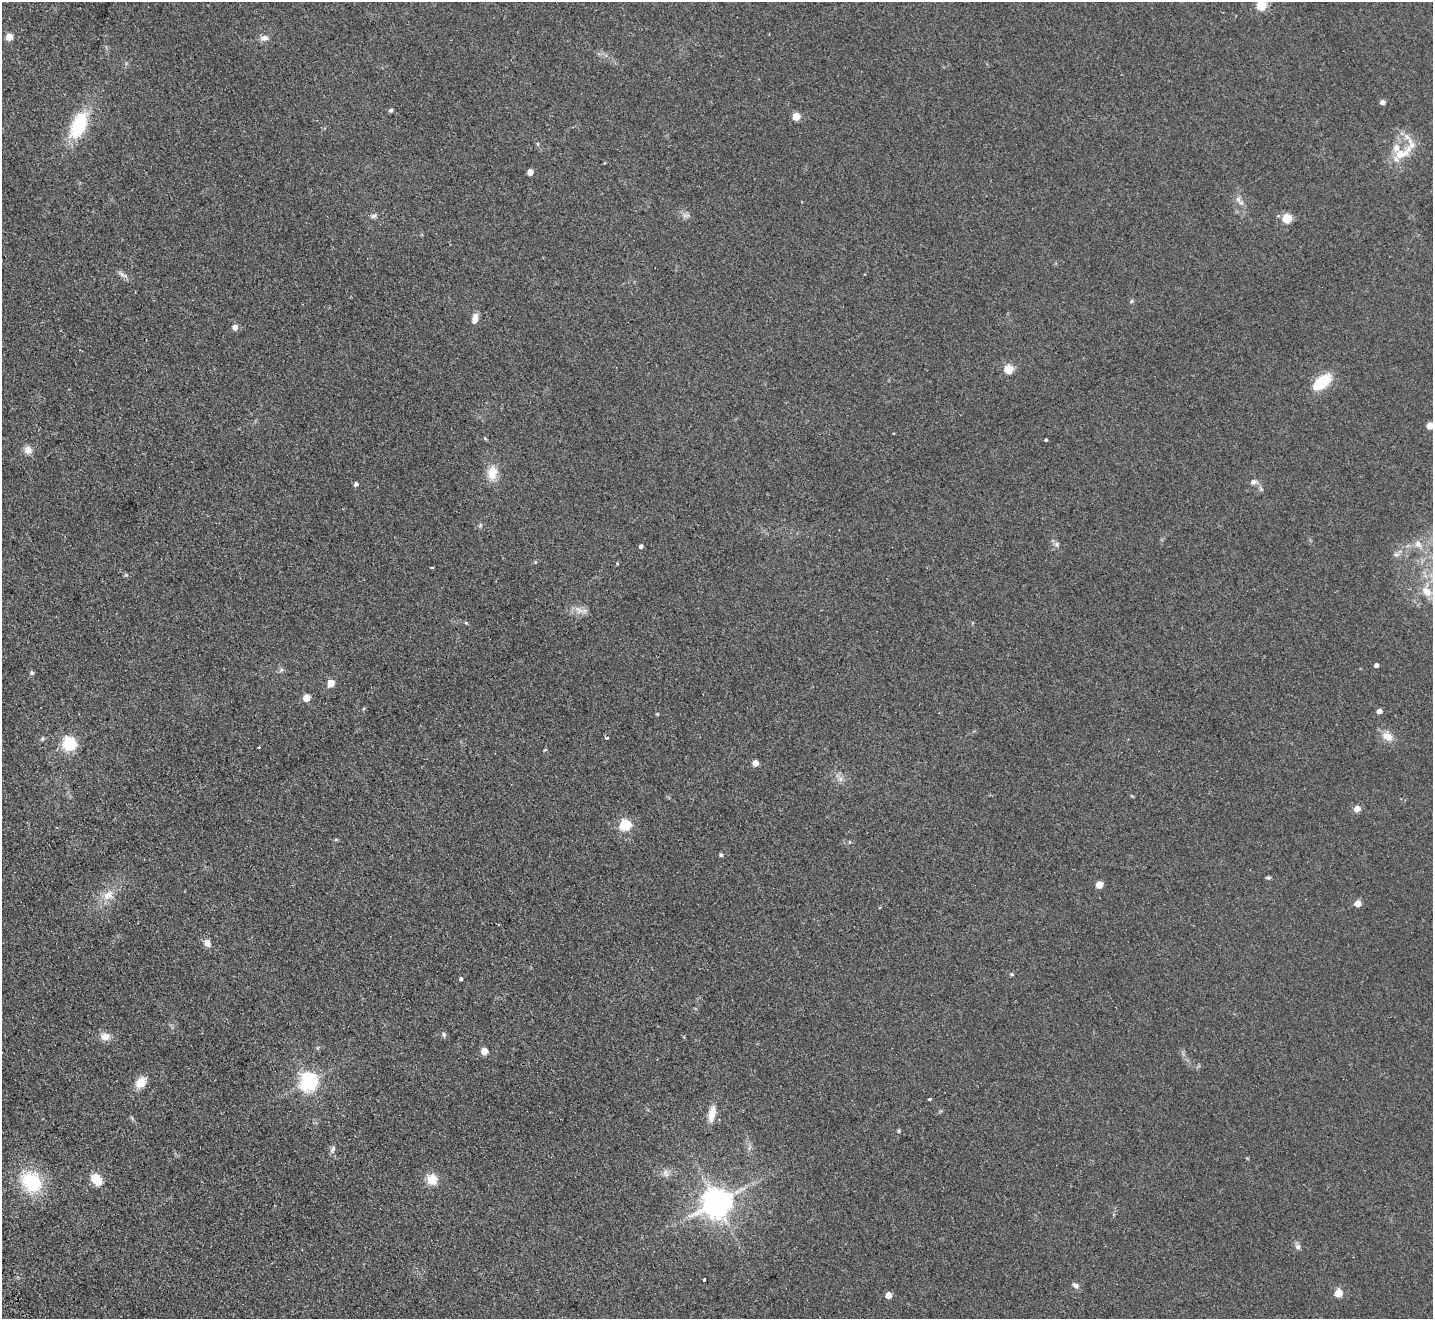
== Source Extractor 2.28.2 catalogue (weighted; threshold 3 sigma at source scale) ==
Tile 7 of 4 x 4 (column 3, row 2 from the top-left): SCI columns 2915-4345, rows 2955-4271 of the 5830 x 5776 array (HDU 1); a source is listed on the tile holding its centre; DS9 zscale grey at full resolution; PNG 1435 x 1321 px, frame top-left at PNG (2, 2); no overlay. Shown black and unused: <1% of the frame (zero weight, under 2 of 3 exposures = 3% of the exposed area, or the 3 px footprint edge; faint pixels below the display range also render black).
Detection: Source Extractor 2.28.2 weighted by HDU 2 'WHT'; one run over the whole footprint, this tile lists its part. Background 0.0999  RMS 0.0098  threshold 0.044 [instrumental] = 3 sigma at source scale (4.5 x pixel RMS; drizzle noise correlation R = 1.50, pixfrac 1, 0.05/0.05 arcsec/px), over >= 5 px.
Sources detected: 79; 1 cosmic-ray / hot-pixel residue — not listed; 3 inside a brighter listed object's ellipse — not listed separately; the other 75 listed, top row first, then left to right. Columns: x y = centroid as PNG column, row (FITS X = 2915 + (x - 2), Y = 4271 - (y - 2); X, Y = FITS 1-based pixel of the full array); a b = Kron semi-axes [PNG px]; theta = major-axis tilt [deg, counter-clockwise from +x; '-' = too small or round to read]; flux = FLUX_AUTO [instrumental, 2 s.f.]
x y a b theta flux
1261 5 5 5 - 65
9 37 5 5 - 17
264 38 11 8 4 4.5
1382 102 4 4 - 4.9
391 110 5 4 - 1.6
796 116 5 5 - 24
79 125 29 15 65 52
538 144 6 3 -70 1
1402 153 33 12 33 20
530 172 4 4 - 9.8
1238 200 9 6 -71 3.7
374 216 8 6 3 2.4
685 216 7 5 0 2.5
1287 219 5 5 - 51
122 274 10 6 -39 3.3
475 320 9 8 - 4.4
235 327 5 5 - 6.7
1008 369 5 5 - 49
1322 382 21 11 38 34
1430 426 5 5 - 17
485 438 5 4 - 1
1046 440 3 3 - 0.98
28 450 10 9 - 6.1
492 473 16 12 83 14
1253 482 8 6 16 3
356 484 5 5 - 2.6
1057 544 9 5 -65 2.6
1418 544 11 9 -61 5.9
641 546 4 4 - 2.9
1396 554 8 5 8 2.5
432 568 4 2 - 1.3
1427 592 16 10 -48 11
579 609 13 5 -44 4.3
466 623 6 3 -18 1
1376 665 4 4 - 3.6
32 673 5 5 - 1.9
331 683 5 5 - 21
306 698 5 5 - 19
1379 711 4 4 - 6.5
1387 736 14 10 -40 9.5
42 739 6 4 82 1.4
69 744 6 6 - 180
545 750 5 3 - 0.82
755 763 5 4 - 11
840 779 7 5 46 2.8
1357 808 5 5 - 8
625 825 5 5 - 99
721 855 4 4 - 1.7
1268 878 6 4 7 1.3
1099 885 5 5 - 20
108 895 17 11 34 12
1358 903 5 4 - 16
880 907 3 3 - 0.95
207 943 10 7 -67 5
1012 974 5 5 - 1.1
461 979 4 4 - 1.7
444 1034 7 5 -69 1.8
105 1037 12 10 4 7.4
484 1051 5 5 - 17
141 1082 14 10 50 12
309 1082 7 6 - 360
929 1099 3 3 - 4.2
712 1114 21 8 79 11
899 1131 5 4 - 1.2
333 1149 11 5 64 2.7
666 1173 11 7 -79 4.1
96 1179 14 10 -55 15
432 1179 12 12 - 13
31 1182 23 20 -45 53
717 1203 9 8 - 1500
1298 1247 7 6 - 3
704 1280 3 3 - 5.4
1075 1285 9 6 -21 3.1
1338 1293 5 5 - 27
888 1295 5 4 - 12
Isophote crosses this tile's border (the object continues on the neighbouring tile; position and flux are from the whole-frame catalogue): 3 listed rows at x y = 1261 5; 1430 426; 1427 592